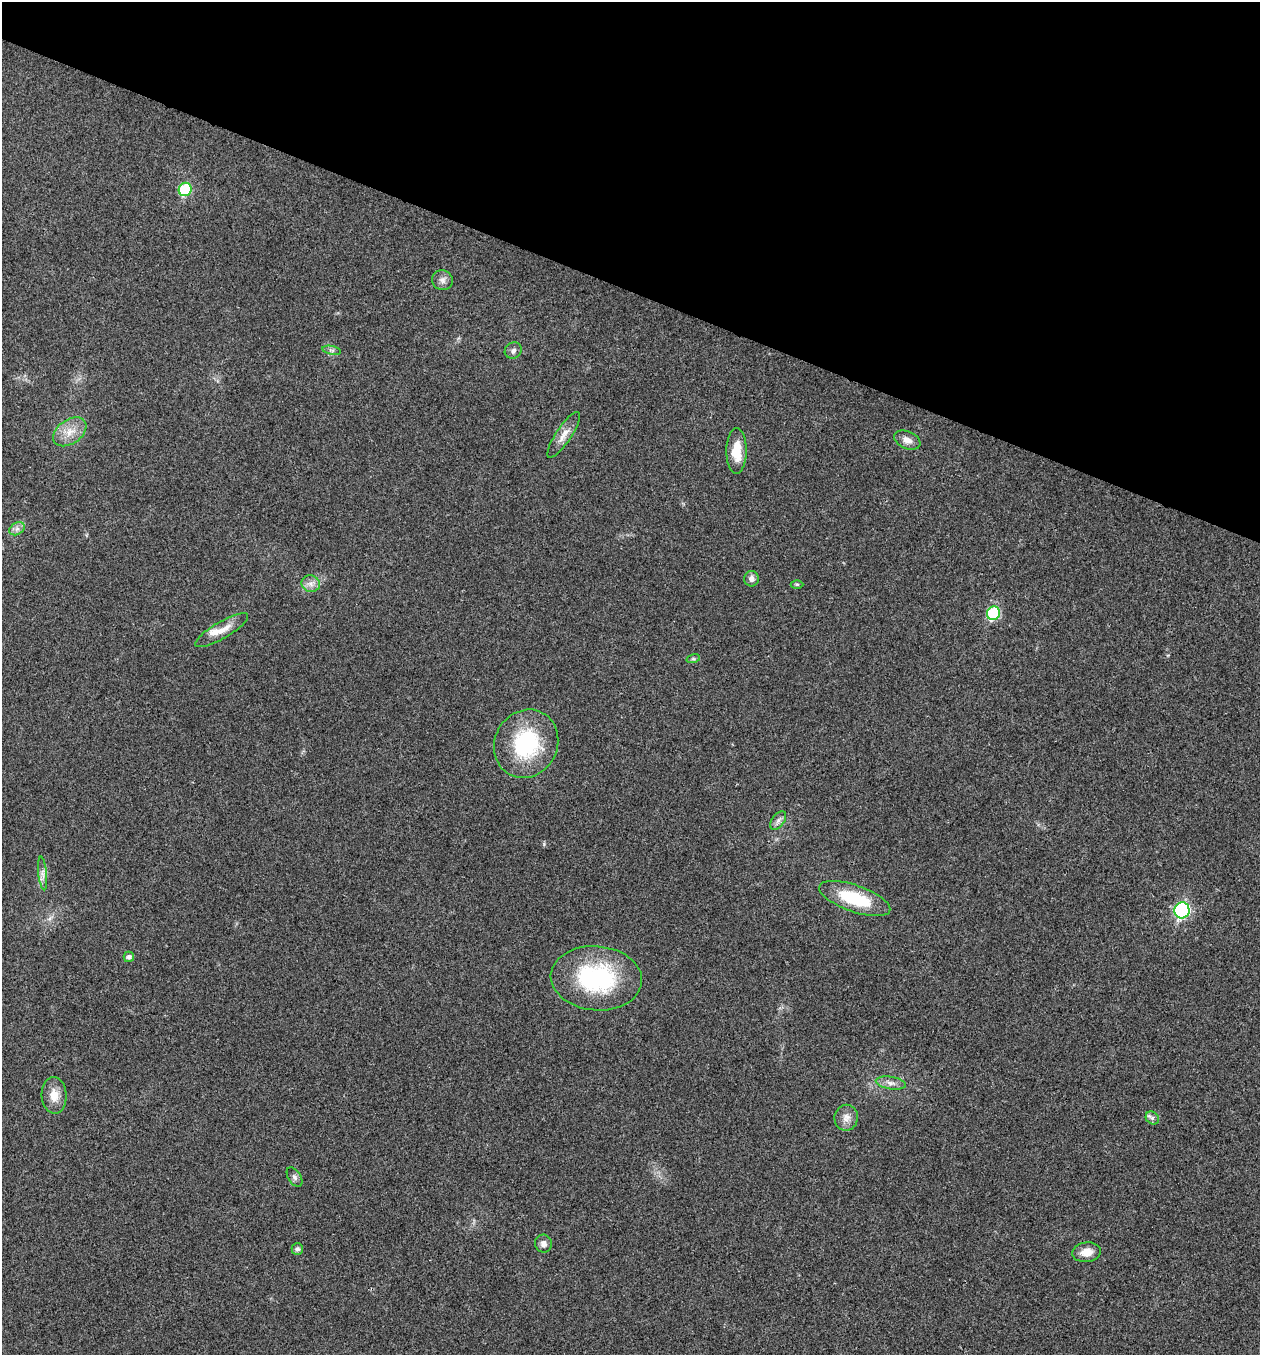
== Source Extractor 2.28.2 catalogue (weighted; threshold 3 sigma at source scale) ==
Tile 2 of 4 x 4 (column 2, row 1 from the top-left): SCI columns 1532-2789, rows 4064-5416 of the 5440 x 5425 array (HDU 1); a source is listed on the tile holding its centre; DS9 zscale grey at full resolution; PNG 1262 x 1357 px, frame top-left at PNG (2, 2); each listed source drawn as its Kron ellipse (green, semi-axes under 4 px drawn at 4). Shown black and unused: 21% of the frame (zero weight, under 3 of 4 exposures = <1% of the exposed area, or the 3 px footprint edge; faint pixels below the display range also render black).
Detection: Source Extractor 2.28.2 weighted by HDU 2 'WHT'; one run over the whole footprint, this tile lists its part. Background 0.0206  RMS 0.0057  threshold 0.0256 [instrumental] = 3 sigma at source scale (4.5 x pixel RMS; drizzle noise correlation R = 1.50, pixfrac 1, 0.05/0.05 arcsec/px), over >= 5 px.
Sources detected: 31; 1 inside a brighter listed object's ellipse — not listed separately; the other 30 listed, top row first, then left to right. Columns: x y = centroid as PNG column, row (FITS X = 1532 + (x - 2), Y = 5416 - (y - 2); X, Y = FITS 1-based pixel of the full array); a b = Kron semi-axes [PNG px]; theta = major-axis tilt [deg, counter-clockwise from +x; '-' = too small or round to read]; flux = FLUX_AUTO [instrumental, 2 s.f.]
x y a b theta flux
185 189 7 6 - 36
442 280 10 9 - 2.8
332 350 9 4 -13 1.3
513 351 9 8 - 2
70 432 18 12 35 8.3
564 435 27 7 56 5.7
907 440 14 8 -22 3.8
737 451 23 10 89 12
17 529 8 6 29 2.1
752 579 8 7 - 2.4
311 584 9 8 - 3.1
797 584 6 4 0 0.8
993 613 7 6 - 42
222 630 30 8 30 7.2
693 659 7 4 17 0.94
526 744 35 31 62 48
778 820 10 6 53 2.2
43 873 17 4 -84 2.6
855 899 37 13 -19 30
1182 910 8 7 - 82
129 957 5 5 - 1.9
596 978 45 32 -5 66
891 1083 15 6 -9 3.3
54 1095 18 12 -86 7.3
846 1118 13 11 80 4.3
1152 1118 7 6 - 1.6
294 1177 11 6 -58 1.8
543 1244 9 8 - 2.5
297 1249 6 5 - 1.6
1087 1252 14 9 8 5.8
Unlisted compact peaks at least as high as the median listed source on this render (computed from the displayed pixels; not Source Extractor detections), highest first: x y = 544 844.